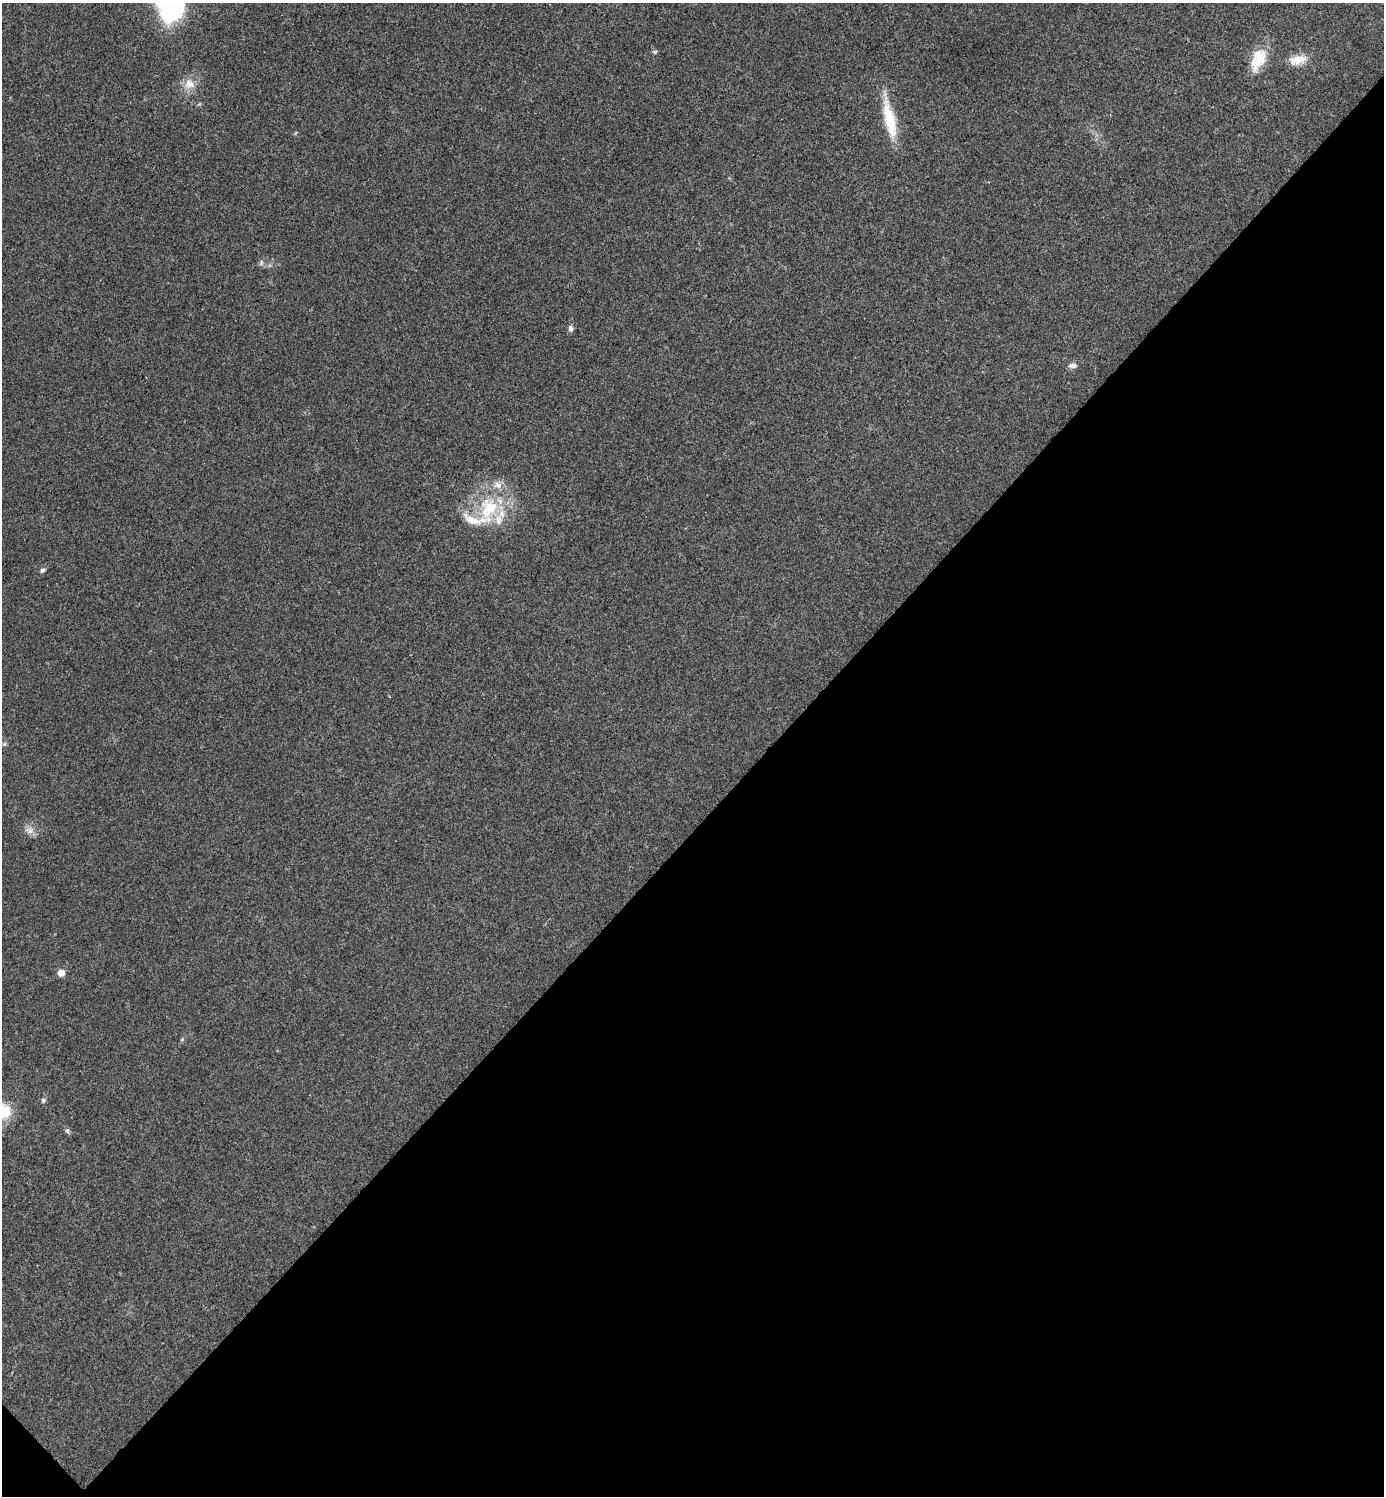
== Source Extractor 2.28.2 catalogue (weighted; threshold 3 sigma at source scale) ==
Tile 15 of 4 x 4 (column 3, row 4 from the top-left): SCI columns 2921-4302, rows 7-1500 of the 5984 x 5984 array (HDU 1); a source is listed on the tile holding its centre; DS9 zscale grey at full resolution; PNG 1386 x 1498 px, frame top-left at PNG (2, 3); no overlay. Shown black and unused: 45% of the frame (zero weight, under 3 of 4 exposures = <1% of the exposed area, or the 3 px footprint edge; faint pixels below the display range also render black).
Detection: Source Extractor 2.28.2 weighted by HDU 2 'WHT'; one run over the whole footprint, this tile lists its part. Background 0.0193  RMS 0.0054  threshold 0.0242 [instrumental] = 3 sigma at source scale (4.5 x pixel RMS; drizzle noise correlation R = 1.50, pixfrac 1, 0.05/0.05 arcsec/px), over >= 5 px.
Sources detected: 22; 4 inside a brighter listed object's ellipse — not listed separately; the other 18 listed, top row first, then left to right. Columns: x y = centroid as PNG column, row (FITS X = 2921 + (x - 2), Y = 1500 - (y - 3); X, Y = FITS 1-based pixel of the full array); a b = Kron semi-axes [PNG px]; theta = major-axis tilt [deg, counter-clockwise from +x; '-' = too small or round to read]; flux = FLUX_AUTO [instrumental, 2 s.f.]
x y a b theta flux
170 3 34 25 -78 92
654 52 6 5 - 0.86
1259 57 25 18 -78 12
1297 60 23 12 12 7.5
189 84 15 14 - 6
890 119 50 12 -77 20
261 262 8 4 -90 1
570 328 8 6 -84 1.6
1072 366 11 6 2 2.3
489 508 38 24 78 30
42 570 6 5 - 1.1
4 744 6 4 89 0.83
30 831 8 8 - 2.8
61 973 5 5 - 5.6
182 1039 6 4 45 0.66
43 1100 7 5 57 1.1
3 1112 16 15 - 16
67 1131 7 5 -44 1
Isophote crosses this tile's border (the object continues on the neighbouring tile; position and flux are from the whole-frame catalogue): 2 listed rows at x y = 170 3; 3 1112